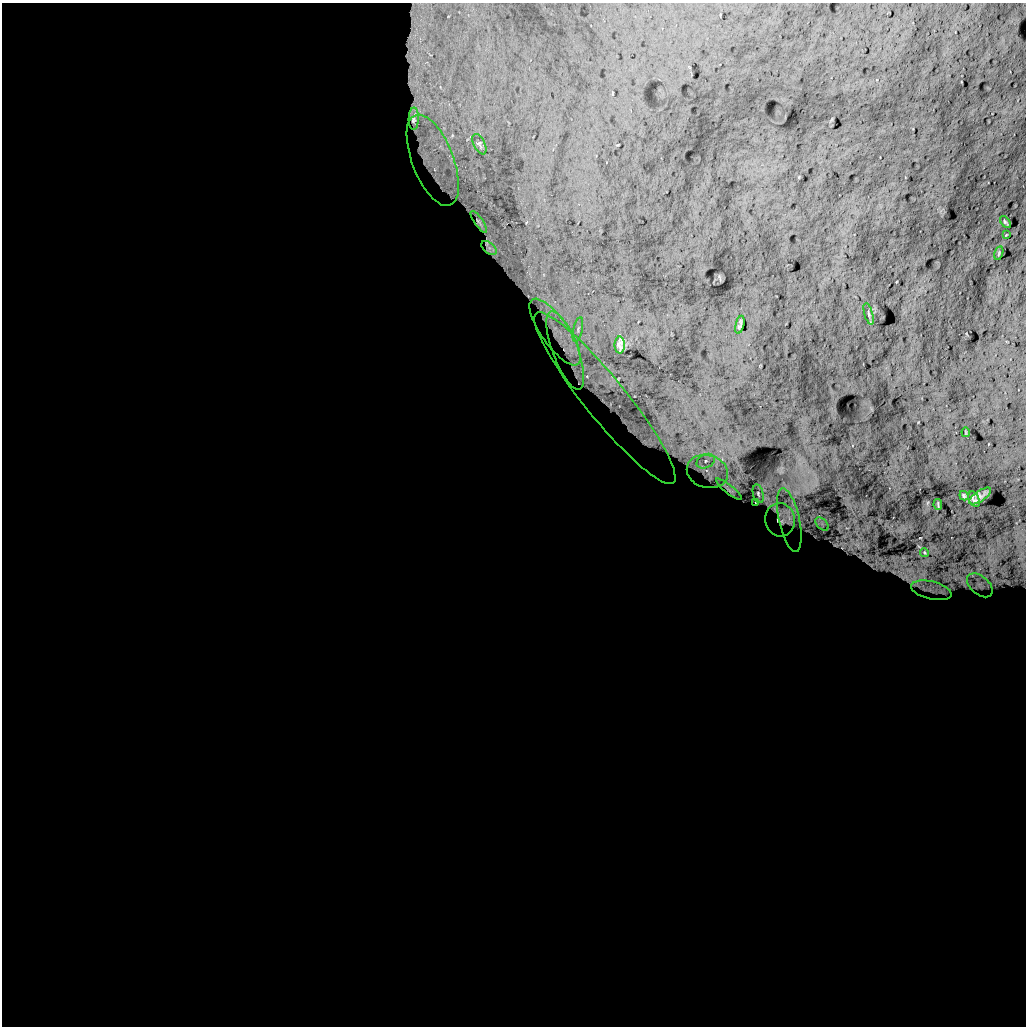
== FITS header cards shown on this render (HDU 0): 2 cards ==
NAXIS1  =                 1024 /
NAXIS2  =                 1024 /

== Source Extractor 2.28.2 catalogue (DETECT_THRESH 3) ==
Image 1024 x 1024 px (HDU 0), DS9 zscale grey, 1 PNG px = 1 image px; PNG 1028 x 1028 px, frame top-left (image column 1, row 1024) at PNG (2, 3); each listed source drawn as its Kron ellipse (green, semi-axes under 4 px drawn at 4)
Background 5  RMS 610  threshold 1830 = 3 sigma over >= 5 px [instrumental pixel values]
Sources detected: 31; all 31 listed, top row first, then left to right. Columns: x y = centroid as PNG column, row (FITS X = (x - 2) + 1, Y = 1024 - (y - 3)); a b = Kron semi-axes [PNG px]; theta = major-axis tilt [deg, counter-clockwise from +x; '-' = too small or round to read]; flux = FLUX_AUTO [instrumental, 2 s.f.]
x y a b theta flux
414 119 11 5 89 2.4e+05
479 144 11 5 -63 9.5e+04
433 160 48 20 -69 3.2e+06
479 222 13 4 -55 9.1e+04
1005 222 7 3 -49 7.4e+04
1006 235 3 2 - 3.2e+04
489 248 9 5 -40 1.5e+05
999 253 7 4 76 5.7e+04
869 314 11 4 -74 9.7e+04
740 325 9 3 77 9.5e+04
578 329 12 4 77 1.3e+05
555 332 39 13 -55 6.2e+05
620 345 8 5 -89 1.6e+05
565 350 42 12 -70 1.1e+06
605 398 109 21 -51 3.2e+06
966 432 5 2 - 4.1e+04
706 461 9 6 26 2.2e+05
707 471 21 16 -16 6.4e+05
729 489 16 4 -39 1.6e+05
758 494 9 5 -77 1.0e+05
964 496 5 4 - 7.2e+04
980 496 13 5 34 2.1e+05
974 499 8 5 -65 1.3e+05
756 502 3 3 - 4.6e+04
938 504 5 2 - 4.7e+04
780 520 17 15 -78 2.1e+05
789 520 32 10 -78 5.1e+05
822 524 8 5 -45 1.1e+05
924 552 4 3 - 3.7e+04
980 585 15 9 -41 2.1e+05
931 590 21 9 -13 3.6e+05